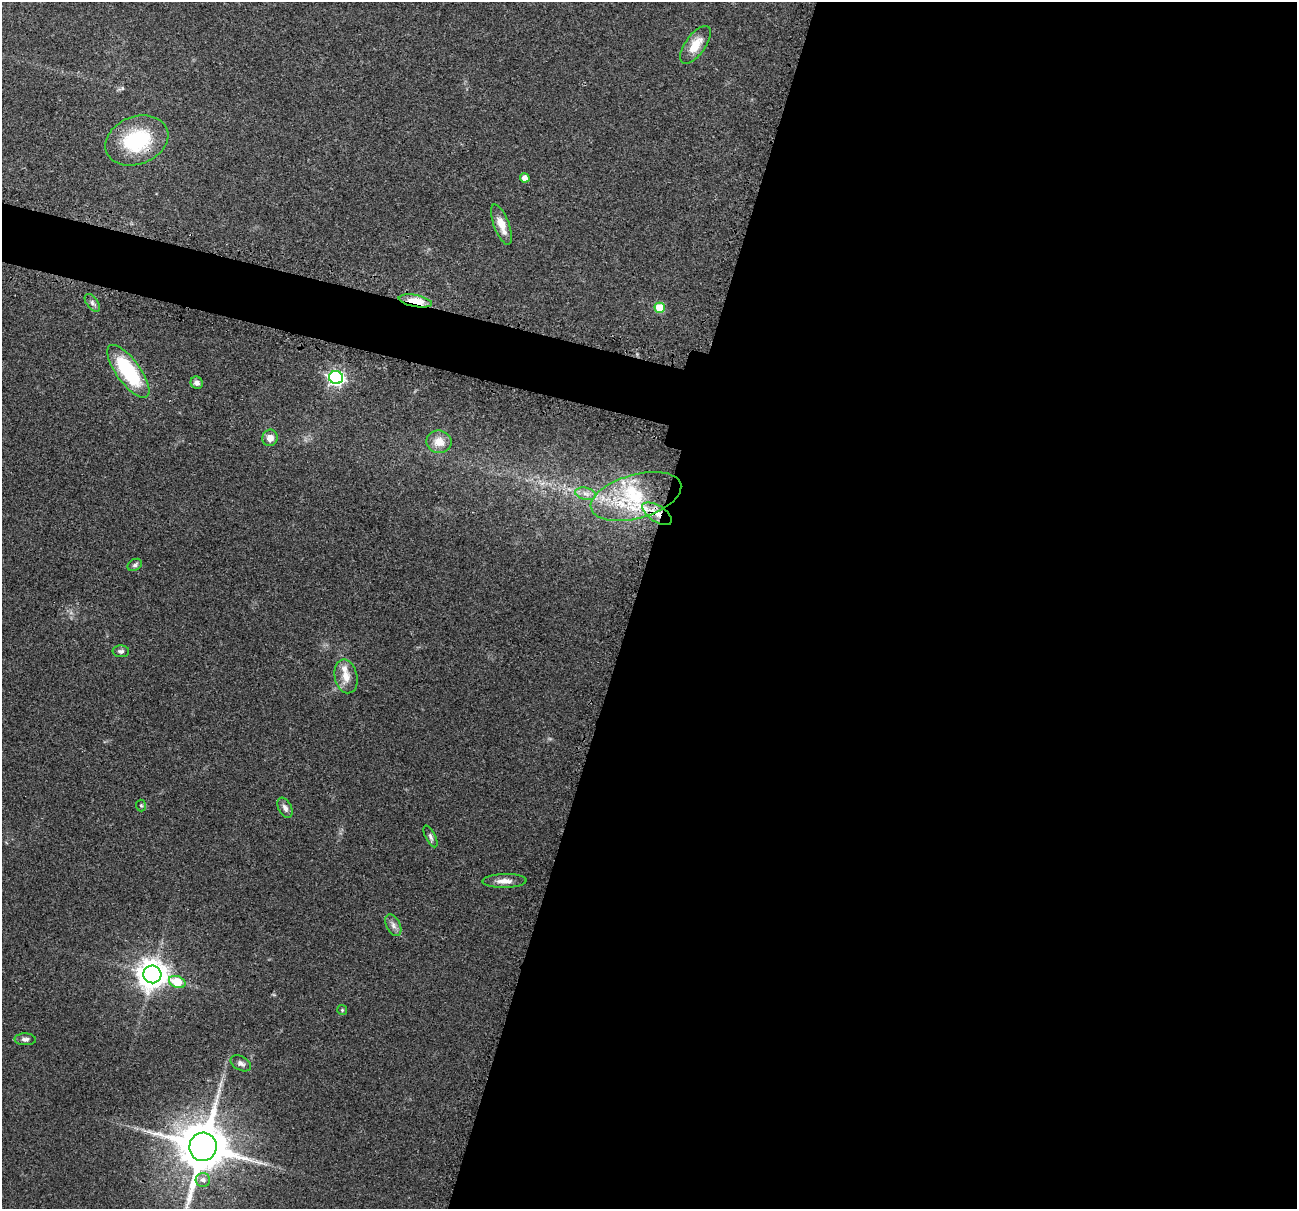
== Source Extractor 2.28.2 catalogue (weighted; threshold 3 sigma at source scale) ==
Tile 12 of 4 x 4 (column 4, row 3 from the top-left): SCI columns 3917-5211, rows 1361-2567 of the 5241 x 5259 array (HDU 1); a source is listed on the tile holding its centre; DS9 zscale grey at full resolution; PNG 1299 x 1211 px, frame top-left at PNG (2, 2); each listed source drawn as its Kron ellipse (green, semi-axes under 4 px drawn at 4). Shown black and unused: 54% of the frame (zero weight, under 3 of 4 exposures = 3% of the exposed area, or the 3 px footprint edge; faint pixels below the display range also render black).
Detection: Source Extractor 2.28.2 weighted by HDU 2 'WHT'; one run over the whole footprint, this tile lists its part. Background 0.054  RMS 0.0056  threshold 0.0252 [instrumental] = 3 sigma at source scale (4.5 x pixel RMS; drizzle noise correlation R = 1.50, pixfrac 1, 0.05/0.05 arcsec/px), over >= 5 px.
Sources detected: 35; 1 long thin detection or spike segment (spike, bleed or trail) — neither listed nor drawn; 4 inside a brighter listed object's ellipse — not listed separately; the other 30 listed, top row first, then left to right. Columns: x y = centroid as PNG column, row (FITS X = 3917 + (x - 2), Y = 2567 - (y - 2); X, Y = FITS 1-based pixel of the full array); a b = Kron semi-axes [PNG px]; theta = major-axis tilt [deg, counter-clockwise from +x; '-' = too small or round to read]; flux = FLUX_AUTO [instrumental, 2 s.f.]
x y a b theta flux
695 45 22 10 54 9.4
137 140 32 24 21 41
525 178 5 4 - 3.8
501 225 21 7 -69 7.5
415 301 17 6 -10 13
92 303 10 5 -53 1.8
660 308 5 5 - 17
128 371 31 12 -54 46
336 378 7 6 - 150
197 383 6 6 - 2.4
270 438 8 7 - 4.3
439 442 12 11 - 7.4
586 494 11 6 -13 2.9
636 496 47 22 16 38
657 514 17 8 -32 8.5
135 565 7 5 33 1.3
121 651 8 6 -2 1.6
346 676 17 11 -78 6.8
141 806 6 5 - 0.73
285 808 11 6 -63 2.5
430 836 12 5 -64 1.7
505 881 22 7 1 4.6
393 925 11 7 -62 2.7
152 974 9 9 - 760
177 982 8 5 -23 15
342 1010 5 5 - 0.71
25 1039 11 6 -2 1.9
241 1063 11 7 -29 2.2
203 1147 14 13 - 3200
203 1180 7 7 - 2.8
Overlapping masked pixels (flux is a lower limit): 3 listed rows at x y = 137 140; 415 301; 657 514
Isophote crosses this tile's border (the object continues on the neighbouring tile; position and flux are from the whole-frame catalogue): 1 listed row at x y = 203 1147